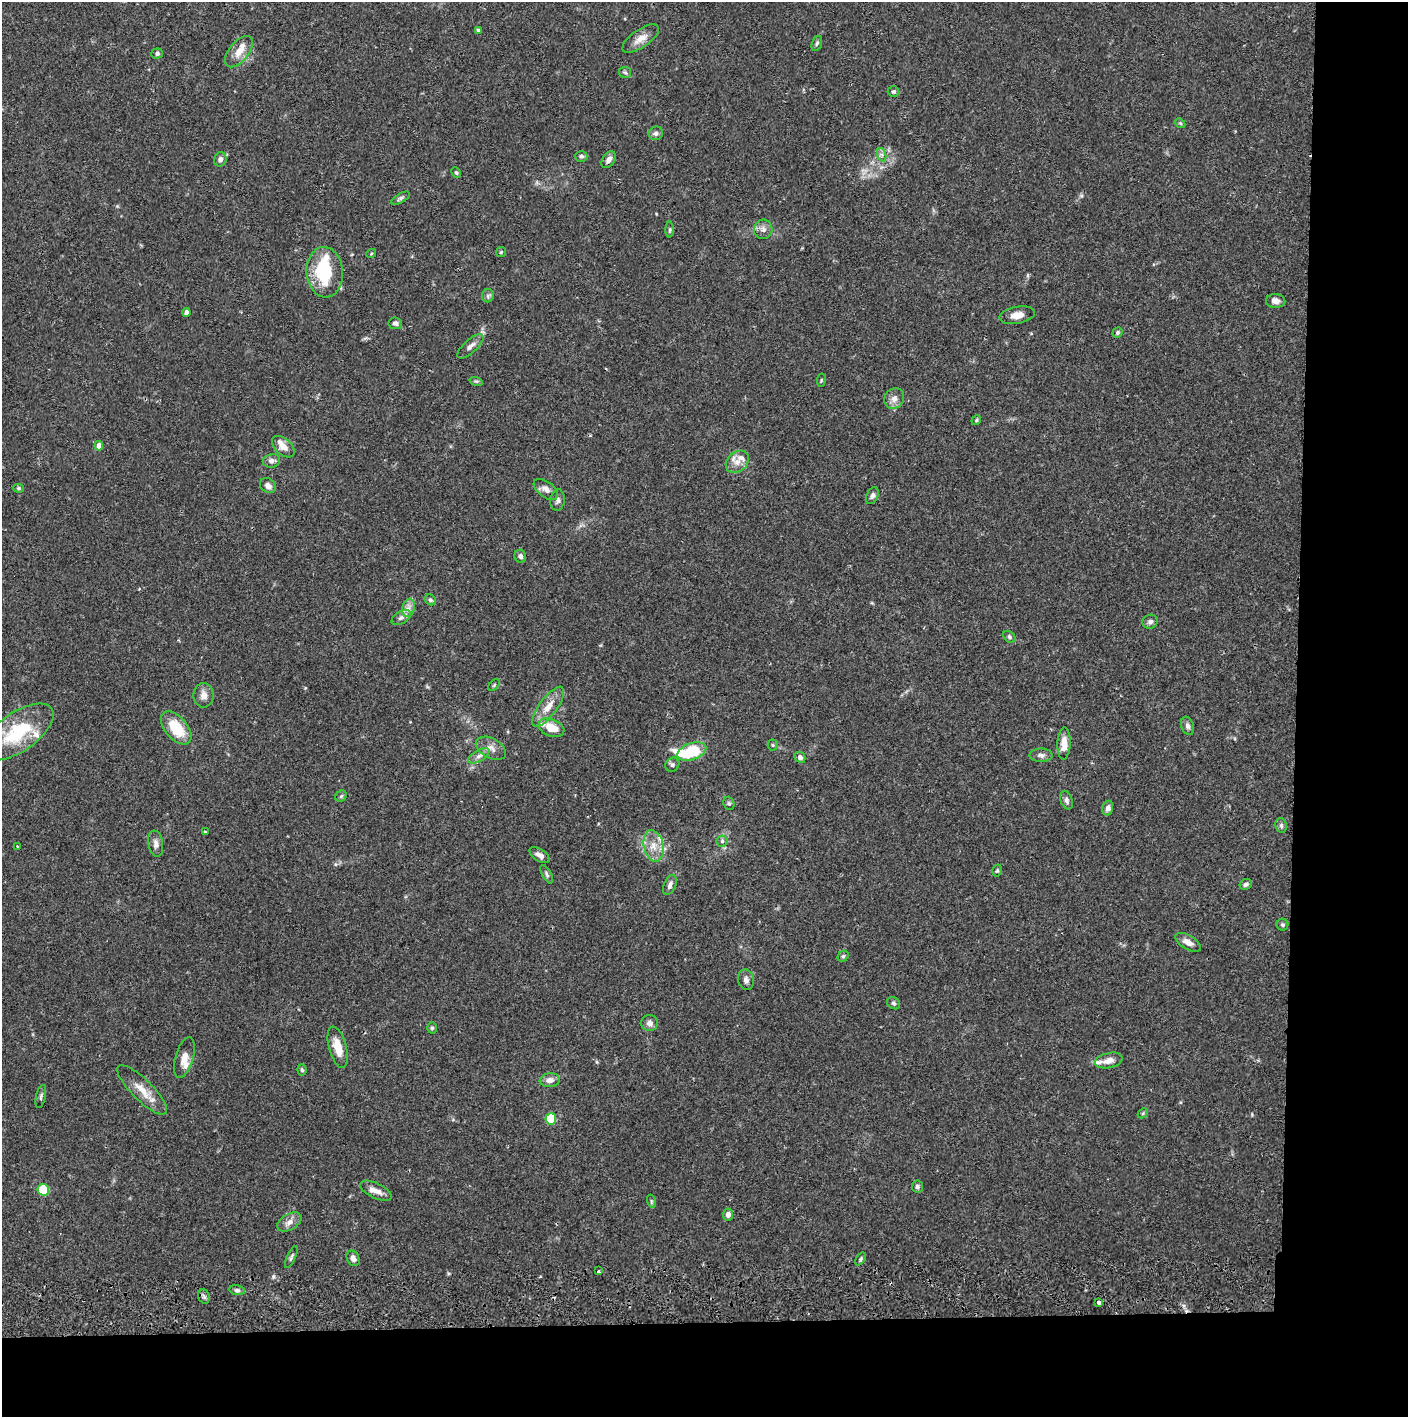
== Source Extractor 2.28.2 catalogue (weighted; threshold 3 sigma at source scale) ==
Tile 9 of 3 x 3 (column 3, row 3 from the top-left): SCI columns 2815-4220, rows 57-1471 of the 4227 x 4358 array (HDU 1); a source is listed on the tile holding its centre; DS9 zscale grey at full resolution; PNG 1410 x 1419 px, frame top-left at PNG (2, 2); each listed source drawn as its Kron ellipse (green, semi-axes under 4 px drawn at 4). Shown black and unused: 14% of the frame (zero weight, under 2 of 3 exposures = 3% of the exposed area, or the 3 px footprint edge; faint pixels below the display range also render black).
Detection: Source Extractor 2.28.2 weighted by HDU 2 'WHT'; one run over the whole footprint, this tile lists its part. Background 0.068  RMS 0.0048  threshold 0.0218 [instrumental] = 3 sigma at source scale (4.5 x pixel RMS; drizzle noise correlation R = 1.50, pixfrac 1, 0.05/0.05 arcsec/px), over >= 5 px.
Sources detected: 116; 1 cosmic-ray / hot-pixel residue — neither listed nor drawn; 10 inside a brighter listed object's ellipse — not listed separately; the other 105 listed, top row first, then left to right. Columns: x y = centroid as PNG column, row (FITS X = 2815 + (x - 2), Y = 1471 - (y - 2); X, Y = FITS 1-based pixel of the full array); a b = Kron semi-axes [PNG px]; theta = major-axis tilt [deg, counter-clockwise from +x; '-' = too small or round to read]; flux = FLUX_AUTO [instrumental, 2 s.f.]
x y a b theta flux
478 30 3 3 - 0.57
641 39 21 9 35 4.9
817 43 8 5 70 0.91
239 52 18 10 51 5.9
157 53 6 5 - 1.1
625 72 6 5 - 0.8
893 92 6 5 - 0.97
1180 123 5 4 - 0.62
656 133 7 6 - 1.5
882 155 7 4 -71 1.1
581 156 6 5 - 1.1
220 159 7 6 - 1.9
609 160 9 6 56 2.3
456 173 5 4 - 0.67
401 198 10 4 30 1.1
763 229 10 9 - 2.4
670 230 8 4 89 0.73
501 252 5 5 - 0.65
371 254 5 3 - 0.44
325 272 25 18 -86 28
488 296 7 6 - 1.1
1276 301 10 7 -2 2.7
187 312 4 4 - 1.5
1017 315 18 8 10 4.2
395 323 7 5 -7 1.6
1117 333 5 4 - 0.87
470 346 16 6 43 2.7
821 380 7 3 82 0.52
476 381 7 4 -17 0.75
894 399 11 9 55 2.9
976 420 5 4 - 0.64
99 446 5 4 - 3.3
283 447 13 8 -43 4.4
271 461 9 6 11 2.1
737 462 13 9 41 4.1
268 486 8 7 - 2.4
19 488 5 4 - 0.72
546 489 14 7 -37 2.8
872 496 9 5 65 1.6
558 500 11 7 82 1.7
520 556 6 5 - 1.5
430 600 6 5 - 1
408 608 9 6 73 2.4
401 618 10 6 31 1.9
1150 622 8 7 - 1.6
1009 637 7 5 -42 0.96
494 685 7 4 46 0.62
204 695 12 10 -90 3.4
548 707 24 9 54 6.8
1187 726 9 6 -71 1.6
176 728 19 11 -49 16
551 728 13 8 -23 8.2
18 732 41 19 35 29
1064 744 16 6 88 5.7
773 745 5 5 - 0.71
491 748 16 10 -28 3.7
692 751 15 8 20 23
1041 755 11 6 0 1.8
479 756 12 5 31 2.2
800 757 6 5 - 1.5
672 765 7 6 - 1.3
341 796 6 5 - 0.72
1066 800 9 6 -71 1.6
729 803 7 5 -68 0.87
1108 808 7 5 73 1.9
1281 825 7 5 -77 1.2
205 832 4 3 - 0.93
722 841 6 5 - 0.99
156 844 13 7 -82 2.4
17 846 2 2 - 0.34
654 846 16 9 -77 5.6
539 855 11 6 -33 2.5
997 871 6 4 74 0.78
547 874 10 4 -61 1.1
1246 884 6 5 - 1.2
670 885 10 6 68 2
1282 925 6 6 - 0.95
1188 942 14 7 -30 3.4
843 956 6 5 - 0.85
746 980 10 8 -78 1.9
893 1003 7 5 -33 1
649 1023 8 8 - 2.2
432 1028 5 4 - 0.76
338 1047 21 8 -75 8.1
184 1057 21 9 74 4.6
1109 1060 14 7 13 3.4
302 1070 5 4 - 0.74
550 1080 10 7 6 3.1
142 1090 33 10 -45 7.9
41 1096 12 5 78 1.2
1143 1113 6 4 46 0.58
551 1119 5 5 - 24
917 1187 6 5 - 1.2
43 1190 6 5 - 18
376 1191 17 7 -25 3.9
651 1201 6 4 -72 0.71
728 1215 6 5 - 2
289 1222 13 8 31 3
291 1257 12 4 66 1.1
353 1258 8 6 -65 2.2
861 1259 7 4 55 0.85
599 1271 3 3 - 0.7
237 1290 8 5 -10 1.1
204 1296 7 5 -70 1.1
1099 1302 4 3 - 3.1